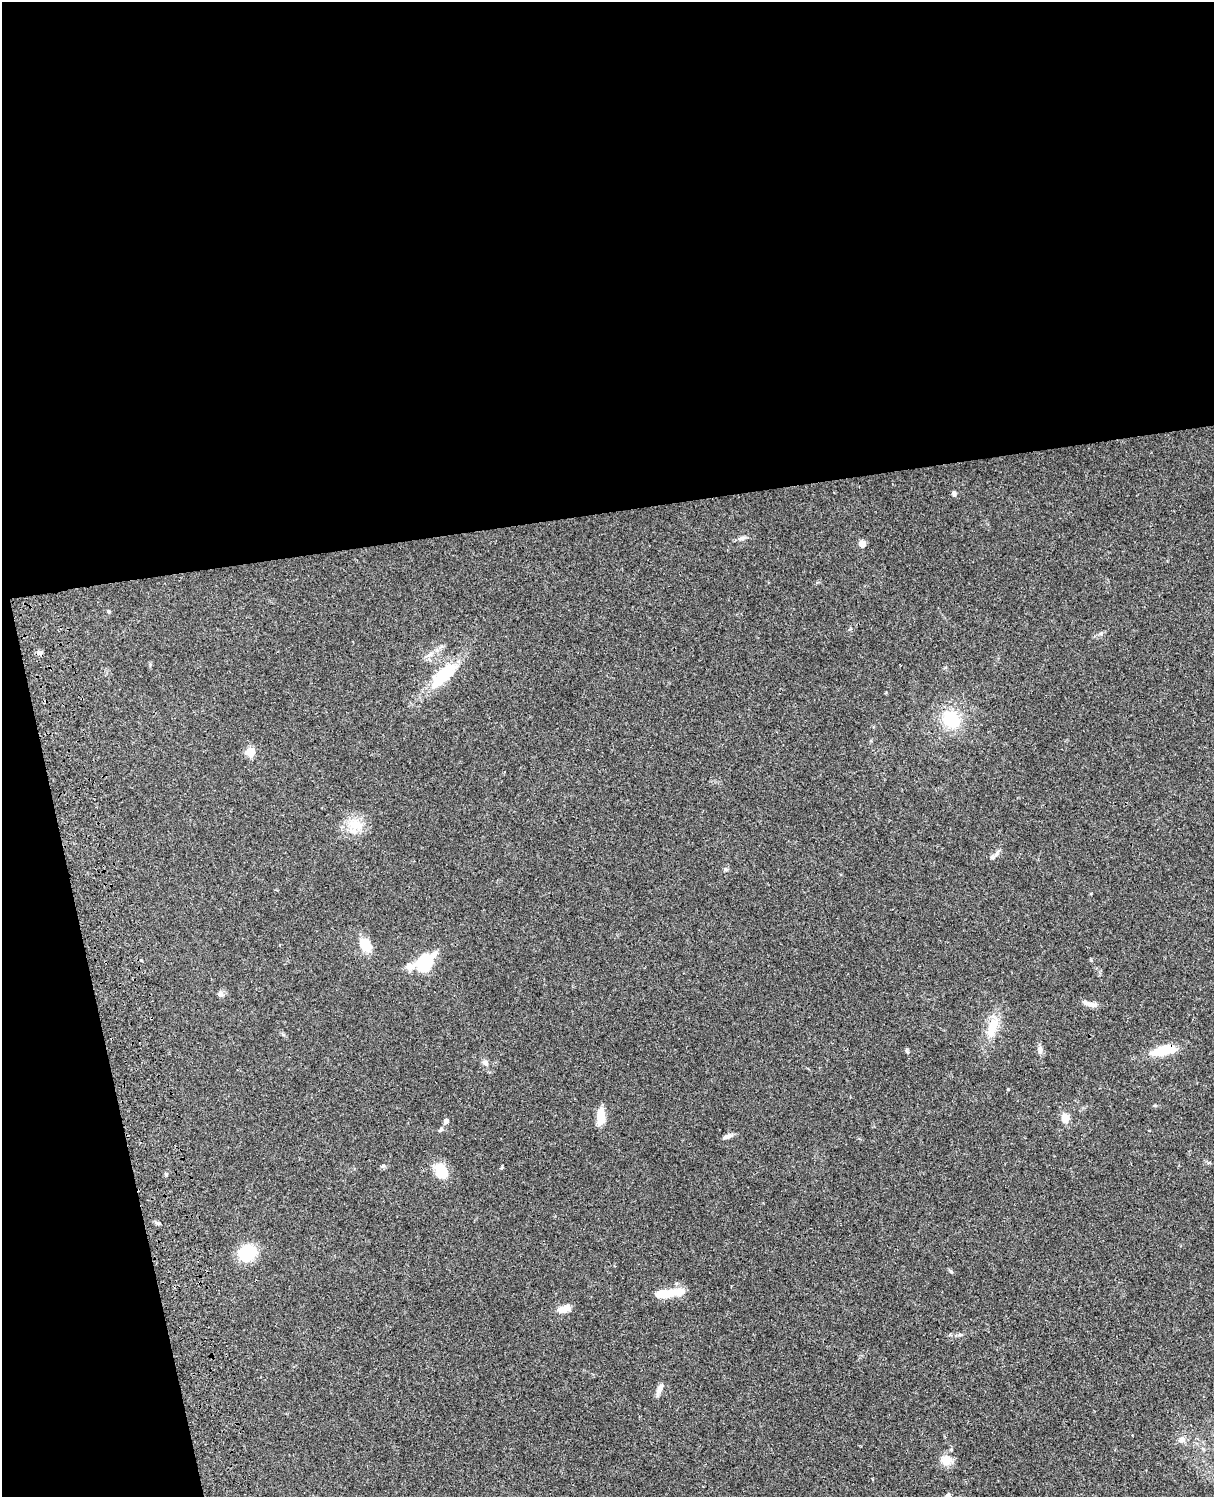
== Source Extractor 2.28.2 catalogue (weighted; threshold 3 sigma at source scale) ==
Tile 1 of 4 x 3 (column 1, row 1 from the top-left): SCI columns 121-1332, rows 3268-4762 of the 5087 x 4927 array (HDU 1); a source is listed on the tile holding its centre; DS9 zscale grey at full resolution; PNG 1216 x 1499 px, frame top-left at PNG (2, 2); no overlay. Shown black and unused: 39% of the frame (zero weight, under 3 of 4 exposures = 6% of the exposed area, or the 3 px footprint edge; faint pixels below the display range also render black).
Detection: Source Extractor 2.28.2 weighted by HDU 2 'WHT'; one run over the whole footprint, this tile lists its part. Background 0.0812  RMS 0.006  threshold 0.027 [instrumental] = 3 sigma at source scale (4.5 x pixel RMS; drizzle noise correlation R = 1.50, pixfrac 1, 0.05/0.05 arcsec/px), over >= 5 px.
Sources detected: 35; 2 inside a brighter object's white glare — not listed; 1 inside a brighter listed object's ellipse — not listed separately; the other 32 listed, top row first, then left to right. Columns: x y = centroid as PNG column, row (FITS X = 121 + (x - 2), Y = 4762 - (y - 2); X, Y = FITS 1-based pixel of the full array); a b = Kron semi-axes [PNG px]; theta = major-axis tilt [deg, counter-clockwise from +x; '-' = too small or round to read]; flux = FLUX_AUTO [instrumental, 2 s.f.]
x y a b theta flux
954 493 6 5 - 1.4
741 538 13 3 15 1.6
862 544 5 5 - 8.7
109 611 4 4 - 0.93
430 654 9 6 31 2.4
443 675 44 17 45 26
951 719 23 19 -48 22
250 752 5 5 - 20
354 825 24 16 -4 12
992 857 6 5 - 1
726 870 7 4 -19 0.83
365 944 17 12 -52 11
425 963 23 15 49 24
220 994 8 7 - 1.8
1090 1004 20 6 -15 3.5
992 1027 31 11 69 13
1040 1050 11 6 -85 2.4
1163 1050 25 9 12 19
485 1062 8 7 - 1.9
601 1116 17 7 87 11
1065 1118 9 7 90 6.6
446 1121 5 5 - 2.4
728 1136 14 5 23 2.1
441 1171 19 14 -62 12
166 1175 5 4 - 0.72
158 1223 6 4 -18 0.92
247 1253 13 11 37 34
676 1292 29 8 9 13
561 1310 12 9 -11 3.9
659 1389 17 6 65 2.9
1182 1440 9 7 16 3.1
946 1460 12 11 - 8.1
Overlapping masked pixels (flux is a lower limit): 1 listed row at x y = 1163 1050
Unlisted compact peaks at least as high as the median listed source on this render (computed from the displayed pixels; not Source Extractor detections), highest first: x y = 907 1051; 1008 1089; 1101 633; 951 1271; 383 1166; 960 1335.